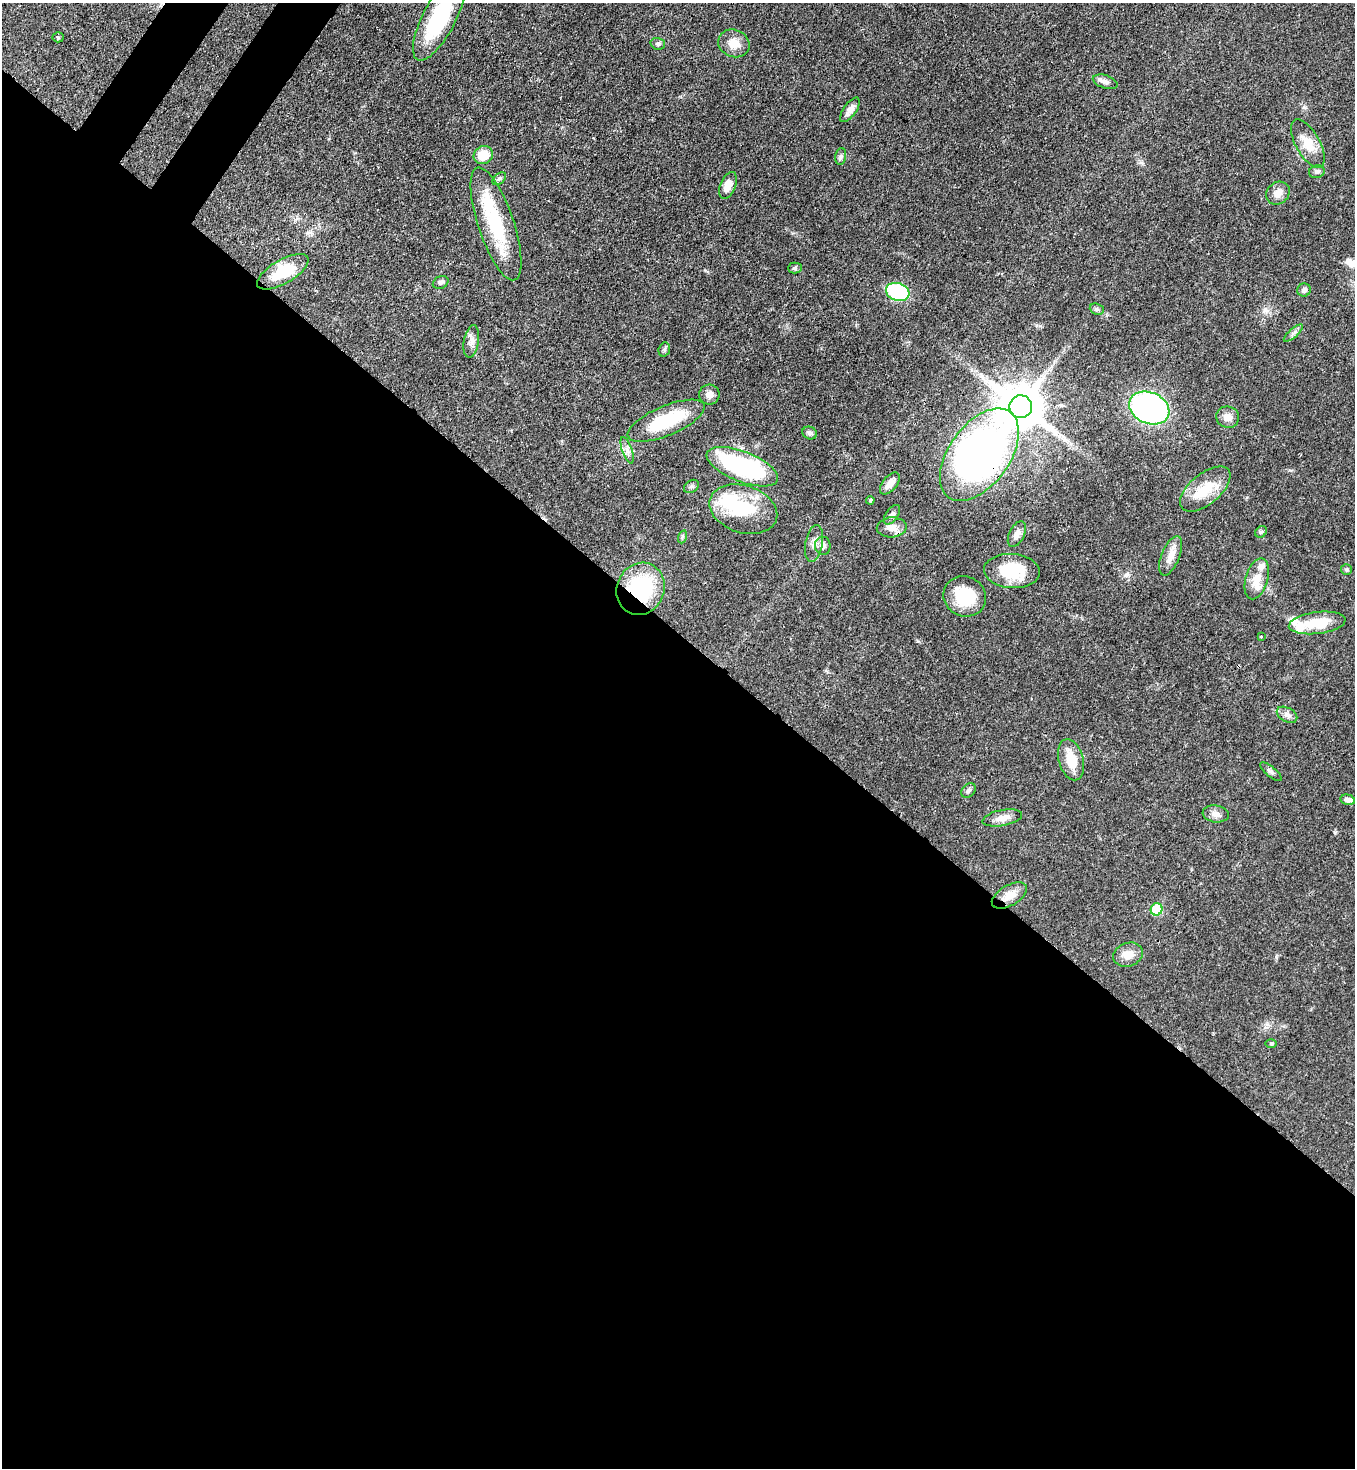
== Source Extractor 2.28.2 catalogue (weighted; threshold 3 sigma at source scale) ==
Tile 14 of 4 x 4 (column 2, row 4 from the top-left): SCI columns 1724-3076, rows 71-1536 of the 6011 x 5990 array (HDU 1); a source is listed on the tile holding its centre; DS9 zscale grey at full resolution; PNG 1357 x 1470 px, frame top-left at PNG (2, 3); each listed source drawn as its Kron ellipse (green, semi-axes under 4 px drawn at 4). Shown black and unused: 58% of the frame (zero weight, under 3 of 4 exposures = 7% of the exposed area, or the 3 px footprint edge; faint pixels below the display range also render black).
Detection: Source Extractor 2.28.2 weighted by HDU 2 'WHT'; one run over the whole footprint, this tile lists its part. Background 0.0745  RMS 0.0039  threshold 0.0174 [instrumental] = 3 sigma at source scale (4.5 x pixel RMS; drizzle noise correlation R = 1.50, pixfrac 1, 0.05/0.05 arcsec/px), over >= 5 px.
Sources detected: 68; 1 inside a brighter object's white glare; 1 cosmic-ray / hot-pixel residue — neither listed nor drawn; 3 inside a brighter listed object's ellipse — not listed separately; the other 63 listed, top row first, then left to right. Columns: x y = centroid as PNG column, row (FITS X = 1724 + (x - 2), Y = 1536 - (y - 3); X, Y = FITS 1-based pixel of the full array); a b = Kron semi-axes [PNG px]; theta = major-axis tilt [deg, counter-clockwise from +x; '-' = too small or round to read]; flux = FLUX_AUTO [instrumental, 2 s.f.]
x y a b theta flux
439 18 47 16 62 34
58 37 5 5 - 0.52
734 43 16 13 -24 4.7
658 44 7 5 -15 0.85
1105 82 13 6 -19 1.7
850 110 14 6 54 2.7
1308 144 27 12 -61 7
483 155 10 9 - 7.8
841 156 8 5 83 0.88
1317 172 8 6 16 1.2
499 179 8 5 40 0.77
728 185 14 7 68 4.3
1278 193 12 10 39 2.8
496 224 59 18 -71 27
795 268 7 5 1 0.67
283 272 29 12 30 13
441 282 8 6 26 1
1304 290 7 6 - 1.2
898 292 12 8 -18 38
1097 309 7 5 -21 0.84
1293 333 12 3 40 0.92
471 341 16 7 81 2.3
664 349 7 5 71 0.75
709 395 10 10 - 2.2
1021 407 11 11 - 1800
1149 408 21 15 -23 100
1228 417 11 10 - 3
666 421 41 15 23 23
810 433 7 6 - 1.1
627 450 14 5 -71 1.9
979 455 53 30 54 220
742 467 38 15 -21 51
890 483 13 7 51 2.9
691 486 8 6 35 0.88
1205 489 30 15 40 11
870 500 4 3 - 0.46
743 509 35 23 -18 24
892 515 11 6 55 1.3
892 527 15 10 3 3.5
1261 532 6 5 - 0.69
1017 534 14 7 64 2.1
682 537 7 4 72 0.61
814 543 18 8 80 2.8
823 546 9 8 - 2.3
1171 556 21 9 68 4.2
1346 570 5 5 - 0.71
1012 571 28 17 -4 16
1257 579 21 11 74 5.1
641 589 27 23 65 32
965 596 22 20 -27 14
1317 623 28 11 7 12
1261 637 3 2 - 0.31
1287 715 11 7 -29 1.7
1071 760 21 12 -74 7.8
1271 772 13 5 -39 1.1
969 790 8 6 45 1.1
1348 800 7 5 -14 1.3
1216 814 13 8 -9 2.1
1002 818 20 8 10 3.2
1009 896 19 10 30 4.4
1157 909 6 6 - 15
1128 955 15 11 19 4.2
1271 1044 6 4 0 0.48
Overlapping masked pixels (flux is a lower limit): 3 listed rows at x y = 979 455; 641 589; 1009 896
Isophote crosses this tile's border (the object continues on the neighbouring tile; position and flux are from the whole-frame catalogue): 1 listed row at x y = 439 18
Unlisted compact peaks at least as high as the median listed source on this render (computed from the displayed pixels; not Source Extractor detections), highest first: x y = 1126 575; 1335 832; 1276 957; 918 641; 1304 107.